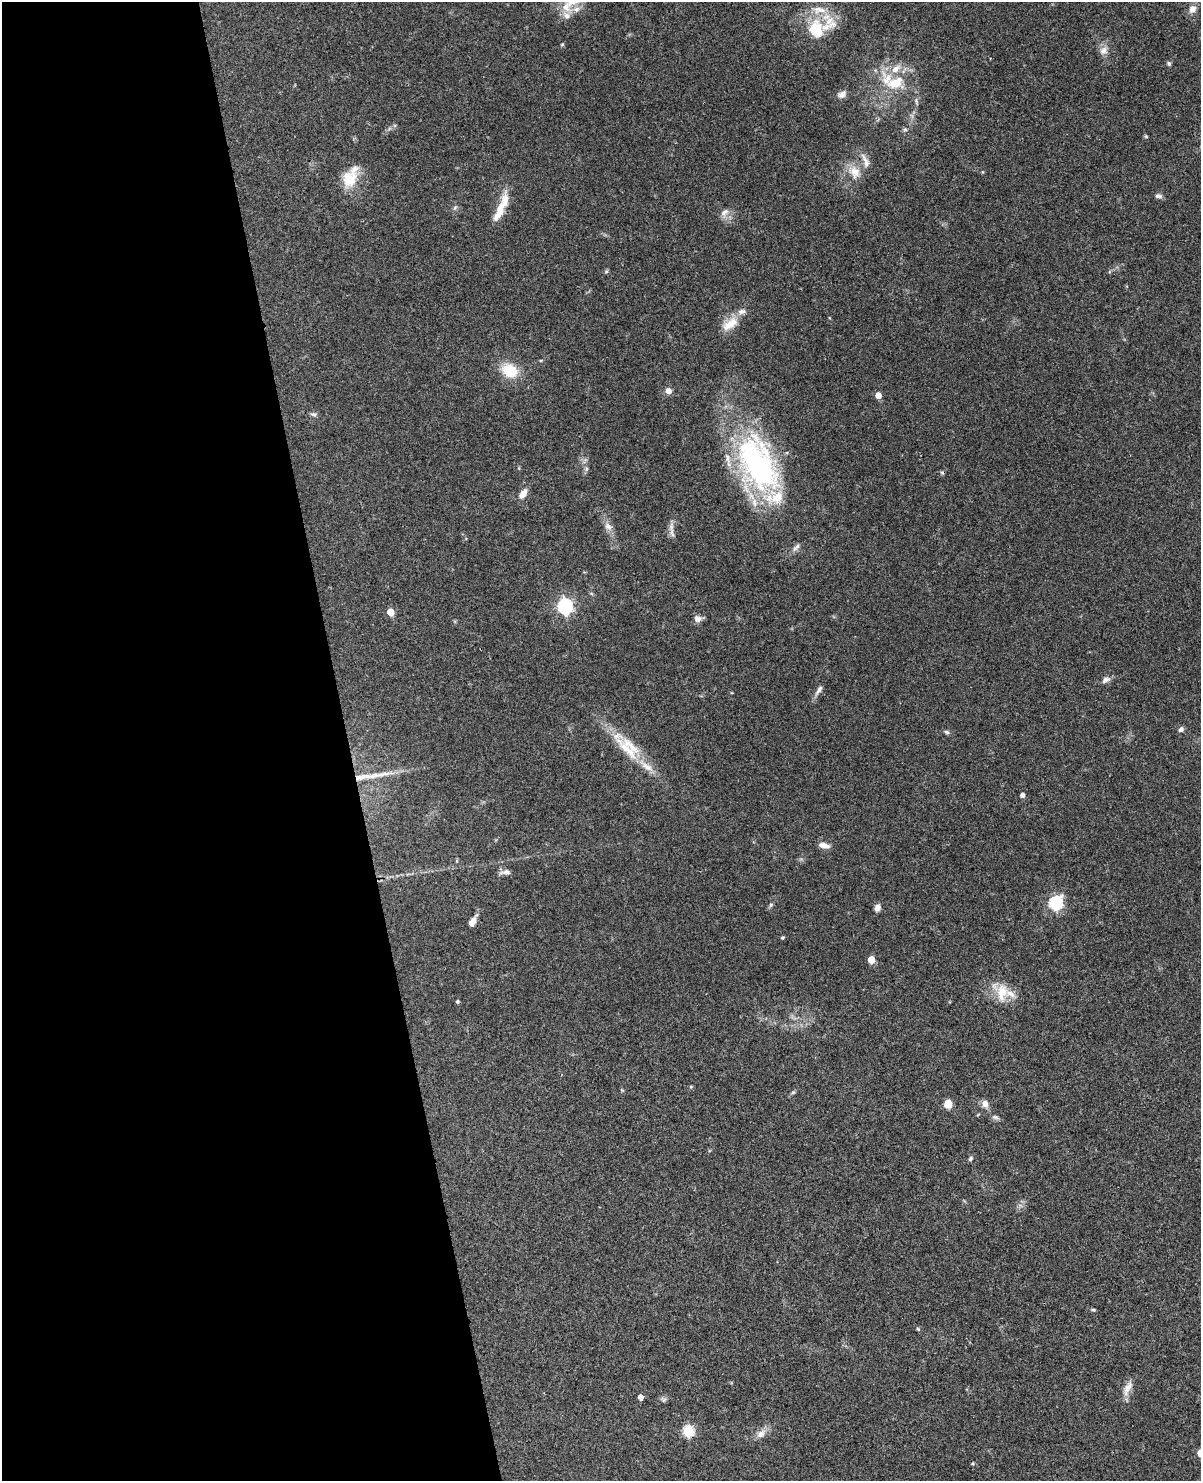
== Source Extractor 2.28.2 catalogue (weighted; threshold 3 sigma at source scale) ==
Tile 5 of 4 x 3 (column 1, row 2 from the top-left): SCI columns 49-1247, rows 1737-3215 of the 4892 x 4840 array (HDU 1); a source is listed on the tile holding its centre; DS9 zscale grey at full resolution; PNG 1203 x 1483 px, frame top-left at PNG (2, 2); no overlay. Shown black and unused: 29% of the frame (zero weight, under 3 of 4 exposures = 5% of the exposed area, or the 3 px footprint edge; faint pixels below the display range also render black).
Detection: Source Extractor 2.28.2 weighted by HDU 2 'WHT'; one run over the whole footprint, this tile lists its part. Background 0.0858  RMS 0.0058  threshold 0.0261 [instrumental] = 3 sigma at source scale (4.5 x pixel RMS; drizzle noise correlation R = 1.50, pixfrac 1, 0.05/0.05 arcsec/px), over >= 5 px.
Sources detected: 76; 1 cosmic-ray / hot-pixel residue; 1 long thin detection or spike segment (spike, bleed or trail) — not listed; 13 inside a brighter listed object's ellipse — not listed separately; the other 61 listed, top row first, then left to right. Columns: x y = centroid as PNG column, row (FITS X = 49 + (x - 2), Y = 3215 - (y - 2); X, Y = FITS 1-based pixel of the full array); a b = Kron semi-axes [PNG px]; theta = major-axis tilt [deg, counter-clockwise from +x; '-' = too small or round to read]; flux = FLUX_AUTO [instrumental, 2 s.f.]
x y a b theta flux
572 2 27 12 19 12
1192 9 9 8 - 3.7
567 16 10 8 -29 3.2
816 29 25 21 -84 21
562 44 4 4 - 0.58
1104 50 11 8 71 3.6
1169 63 5 5 - 1.2
895 83 26 16 18 17
842 94 11 9 36 2.7
916 101 7 4 -72 0.93
905 129 6 4 0 0.89
1146 136 5 4 - 0.67
865 161 23 7 -69 4.4
855 172 18 15 -64 8.7
349 179 22 19 72 14
1158 196 10 6 -12 1.7
455 207 7 4 20 0.95
500 210 39 9 67 12
725 212 13 7 42 3
730 324 25 12 36 9.2
510 370 16 12 -26 18
668 391 7 6 - 3.2
878 395 5 4 - 6.3
313 414 10 4 -12 1.3
757 464 70 38 -65 130
586 469 7 4 72 1
523 493 13 7 57 4.5
608 526 12 8 -33 3.2
671 526 13 6 85 3
796 547 14 5 46 2.2
565 606 7 6 - 130
390 612 5 5 - 11
698 619 10 8 -6 2.9
1106 680 12 7 29 2.4
819 690 16 6 55 2.4
1181 729 7 5 46 1.8
947 732 7 5 -17 1.1
628 750 54 12 -45 21
1022 795 4 4 - 2.3
824 845 12 6 -12 4
505 872 13 6 6 2.5
1056 903 6 6 - 83
771 905 6 4 88 0.86
877 908 8 6 68 2.9
472 922 14 7 59 4.2
783 938 4 4 - 0.86
871 960 5 5 - 12
1002 992 23 13 85 11
457 1001 4 4 - 0.93
793 1092 6 4 2 0.73
948 1103 7 6 - 8.3
985 1104 10 8 -71 3.2
995 1117 10 5 -14 1.5
970 1159 7 5 47 1.1
1093 1310 5 4 - 0.77
918 1329 5 4 - 0.65
1127 1388 23 8 66 4.8
640 1397 4 4 - 3.3
664 1400 7 6 - 1.3
688 1431 6 5 - 49
761 1434 14 9 40 4.3
Isophote crosses this tile's border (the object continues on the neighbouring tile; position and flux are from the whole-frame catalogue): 1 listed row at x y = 572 2